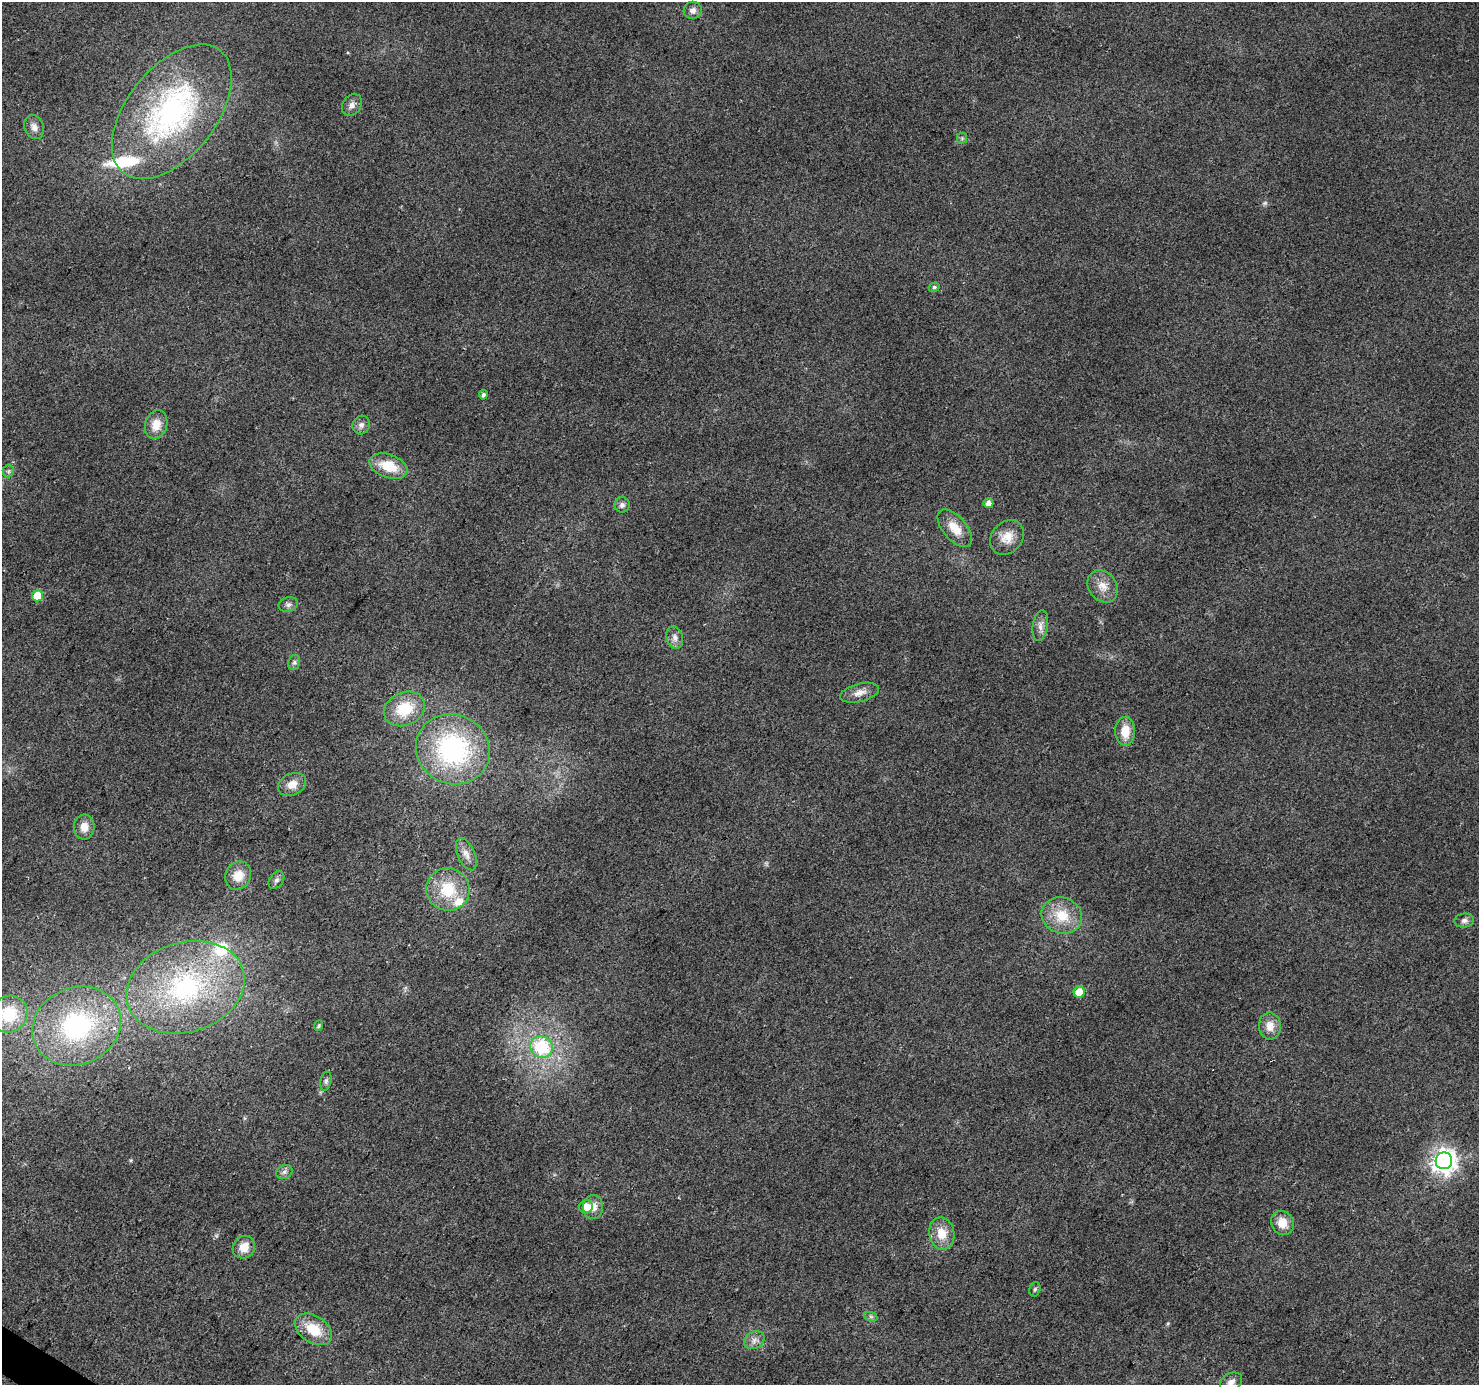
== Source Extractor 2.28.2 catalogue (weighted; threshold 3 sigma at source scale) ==
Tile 7 of 4 x 4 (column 3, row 2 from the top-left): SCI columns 2954-4430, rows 2954-4336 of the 5912 x 5973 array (HDU 1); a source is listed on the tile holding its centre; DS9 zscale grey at full resolution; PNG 1481 x 1387 px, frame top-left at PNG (2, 2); each listed source drawn as its Kron ellipse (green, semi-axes under 4 px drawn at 4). Shown black and unused: <1% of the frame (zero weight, under 2 of 3 exposures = <1% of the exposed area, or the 3 px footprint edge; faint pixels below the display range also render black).
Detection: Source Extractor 2.28.2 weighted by HDU 2 'WHT'; one run over the whole footprint, this tile lists its part. Background 0.0442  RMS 0.0086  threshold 0.0388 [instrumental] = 3 sigma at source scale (4.5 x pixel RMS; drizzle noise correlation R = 1.50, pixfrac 1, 0.0396/0.0396 arcsec/px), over >= 5 px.
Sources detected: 58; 1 too faint to see at this stretch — neither listed nor drawn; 4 inside a brighter listed object's ellipse — not listed separately; the other 53 listed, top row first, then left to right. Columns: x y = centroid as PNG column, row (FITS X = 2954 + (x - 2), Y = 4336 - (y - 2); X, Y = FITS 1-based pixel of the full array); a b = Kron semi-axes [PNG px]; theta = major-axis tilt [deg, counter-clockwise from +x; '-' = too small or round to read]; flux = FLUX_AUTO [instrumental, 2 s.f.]
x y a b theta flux
693 10 9 8 - 4.4
352 105 12 9 57 4.7
172 112 78 44 52 210
34 127 12 9 -67 5.8
962 138 5 5 - 1.4
934 287 5 4 - 1.9
483 395 5 4 - 2.1
156 425 14 11 72 12
361 425 9 8 - 3.7
388 466 20 11 -19 22
8 471 6 6 - 1.8
988 503 5 5 - 5.9
622 505 8 7 - 3.2
955 528 22 11 -49 15
1007 537 19 15 47 13
1103 586 17 14 -55 11
37 596 5 5 - 22
288 604 10 7 12 3.1
1040 625 15 7 81 5.4
675 638 11 8 -74 4.9
294 662 8 6 69 2.3
859 693 20 9 15 7.8
404 709 21 16 24 34
1125 731 14 10 90 14
453 749 37 34 -26 130
292 784 14 10 25 9.4
84 827 12 10 85 9
466 854 17 8 -66 6.1
238 876 14 12 61 13
276 880 10 6 52 3
448 889 21 21 - 32
1062 915 20 18 -20 24
1464 921 10 7 7 3.4
185 987 60 45 17 150
1079 992 5 5 - 15
9 1014 19 18 - 36
77 1026 45 38 23 110
319 1026 5 4 - 1.3
1270 1026 13 11 -88 9.8
541 1047 11 10 - 46
326 1081 9 5 77 2.4
1444 1161 8 8 - 730
284 1172 8 6 27 3.1
586 1207 7 6 - 11
593 1207 12 10 88 8.3
1282 1223 12 11 - 12
942 1233 16 12 -80 15
244 1247 12 10 47 12
1035 1289 7 5 73 1.7
871 1317 7 4 -19 1.7
313 1329 20 13 -34 23
754 1340 11 8 26 4.7
1231 1382 12 8 30 5.2
Isophote crosses this tile's border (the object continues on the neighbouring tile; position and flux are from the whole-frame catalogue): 2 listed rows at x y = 9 1014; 1231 1382